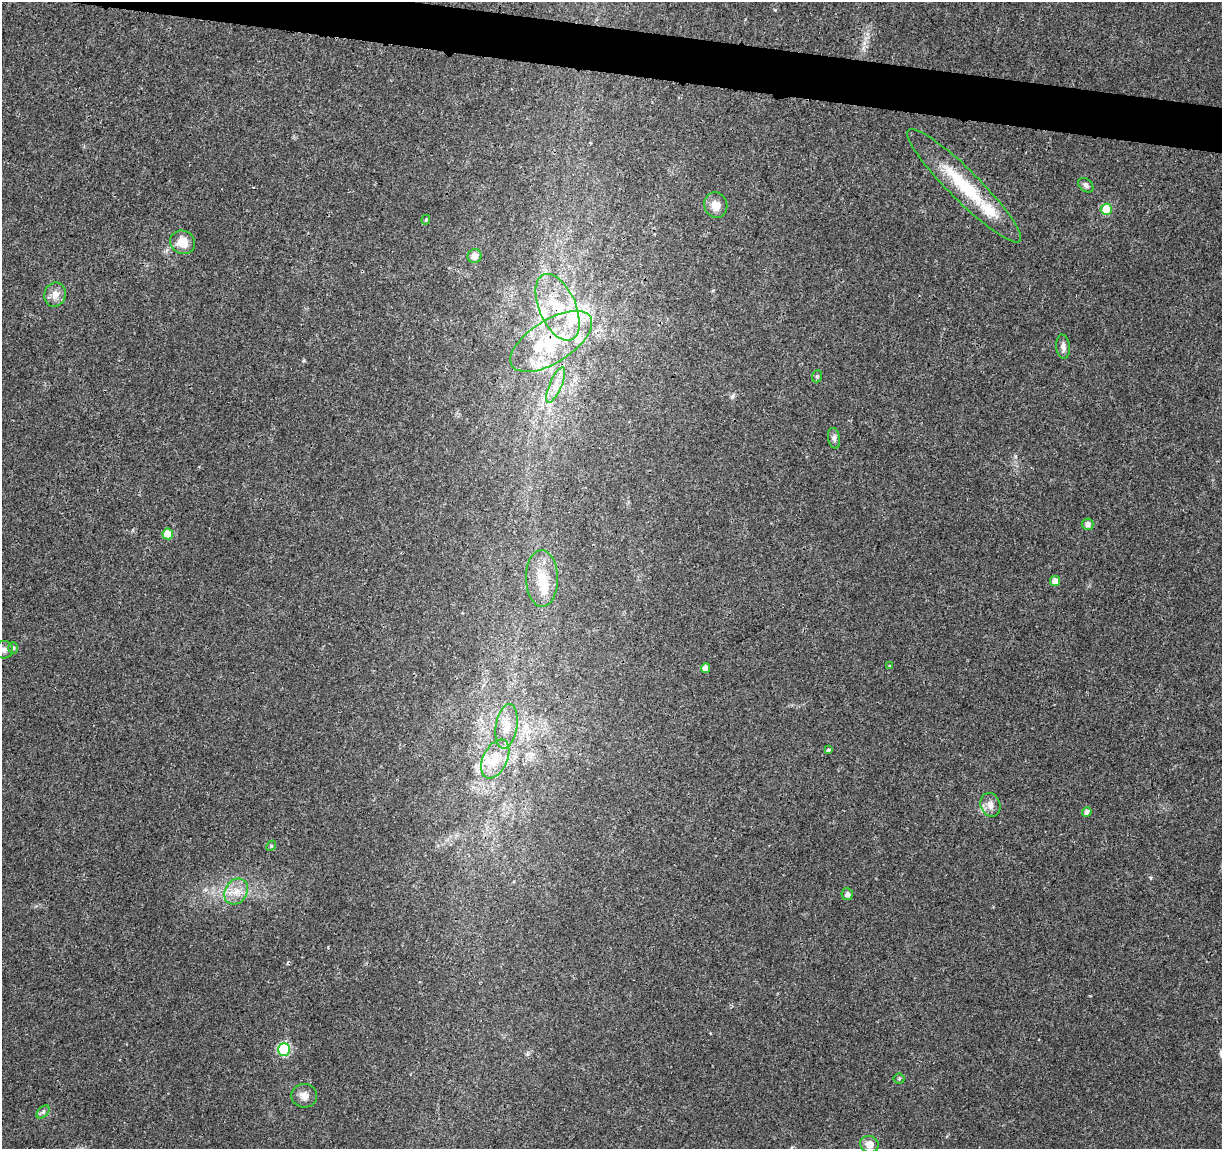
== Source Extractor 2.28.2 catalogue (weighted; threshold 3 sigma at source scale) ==
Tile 11 of 4 x 4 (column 3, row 3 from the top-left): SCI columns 2447-3666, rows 1374-2520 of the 4896 x 5099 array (HDU 1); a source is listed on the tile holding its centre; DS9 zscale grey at full resolution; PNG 1224 x 1151 px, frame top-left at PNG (2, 2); each listed source drawn as its Kron ellipse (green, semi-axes under 4 px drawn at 4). Shown black and unused: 3% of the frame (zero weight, under 3 of 4 exposures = <1% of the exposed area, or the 3 px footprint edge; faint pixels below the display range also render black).
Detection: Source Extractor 2.28.2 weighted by HDU 2 'WHT'; one run over the whole footprint, this tile lists its part. Background 0.0204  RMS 0.0029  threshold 0.0131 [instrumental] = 3 sigma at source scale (4.5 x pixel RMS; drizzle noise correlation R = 1.50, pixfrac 1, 0.0396/0.0396 arcsec/px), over >= 5 px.
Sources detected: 42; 7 inside a brighter listed object's ellipse — not listed separately; the other 35 listed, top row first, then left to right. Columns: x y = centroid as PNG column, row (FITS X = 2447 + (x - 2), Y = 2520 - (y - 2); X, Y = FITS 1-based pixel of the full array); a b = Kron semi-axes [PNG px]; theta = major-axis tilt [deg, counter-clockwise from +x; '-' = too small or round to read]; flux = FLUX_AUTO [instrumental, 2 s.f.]
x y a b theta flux
1086 185 8 6 -42 0.95
964 186 79 15 -45 19
716 205 13 11 -73 3
1106 209 6 5 - 8.3
426 220 5 4 - 0.37
183 242 13 11 -31 4.5
475 256 7 6 - 2.2
55 295 12 10 72 2.7
558 307 35 18 -67 15
551 341 46 21 32 21
1063 347 12 7 -84 1.4
817 376 6 5 - 0.51
556 385 19 6 66 2.7
834 438 10 6 -81 0.96
1088 524 6 6 - 1.5
168 534 5 5 - 5
542 579 28 16 -89 8.2
1055 581 5 5 - 2.3
13 648 6 4 89 0.55
4 650 9 9 - 1.3
889 666 4 3 - 0.24
705 668 5 4 - 1.9
507 726 22 10 81 4.1
828 750 4 3 - 0.73
495 759 21 12 64 5.3
990 805 12 9 -72 2.2
1087 812 5 4 - 1.6
271 846 5 4 - 0.4
236 892 14 11 55 3.6
847 894 6 5 - 1.1
284 1049 6 6 - 27
899 1079 5 5 - 0.44
304 1096 13 11 -11 2.2
43 1112 8 5 46 0.66
869 1144 9 8 - 2.7
Overlapping masked pixels (flux is a lower limit): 2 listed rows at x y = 558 307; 551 341